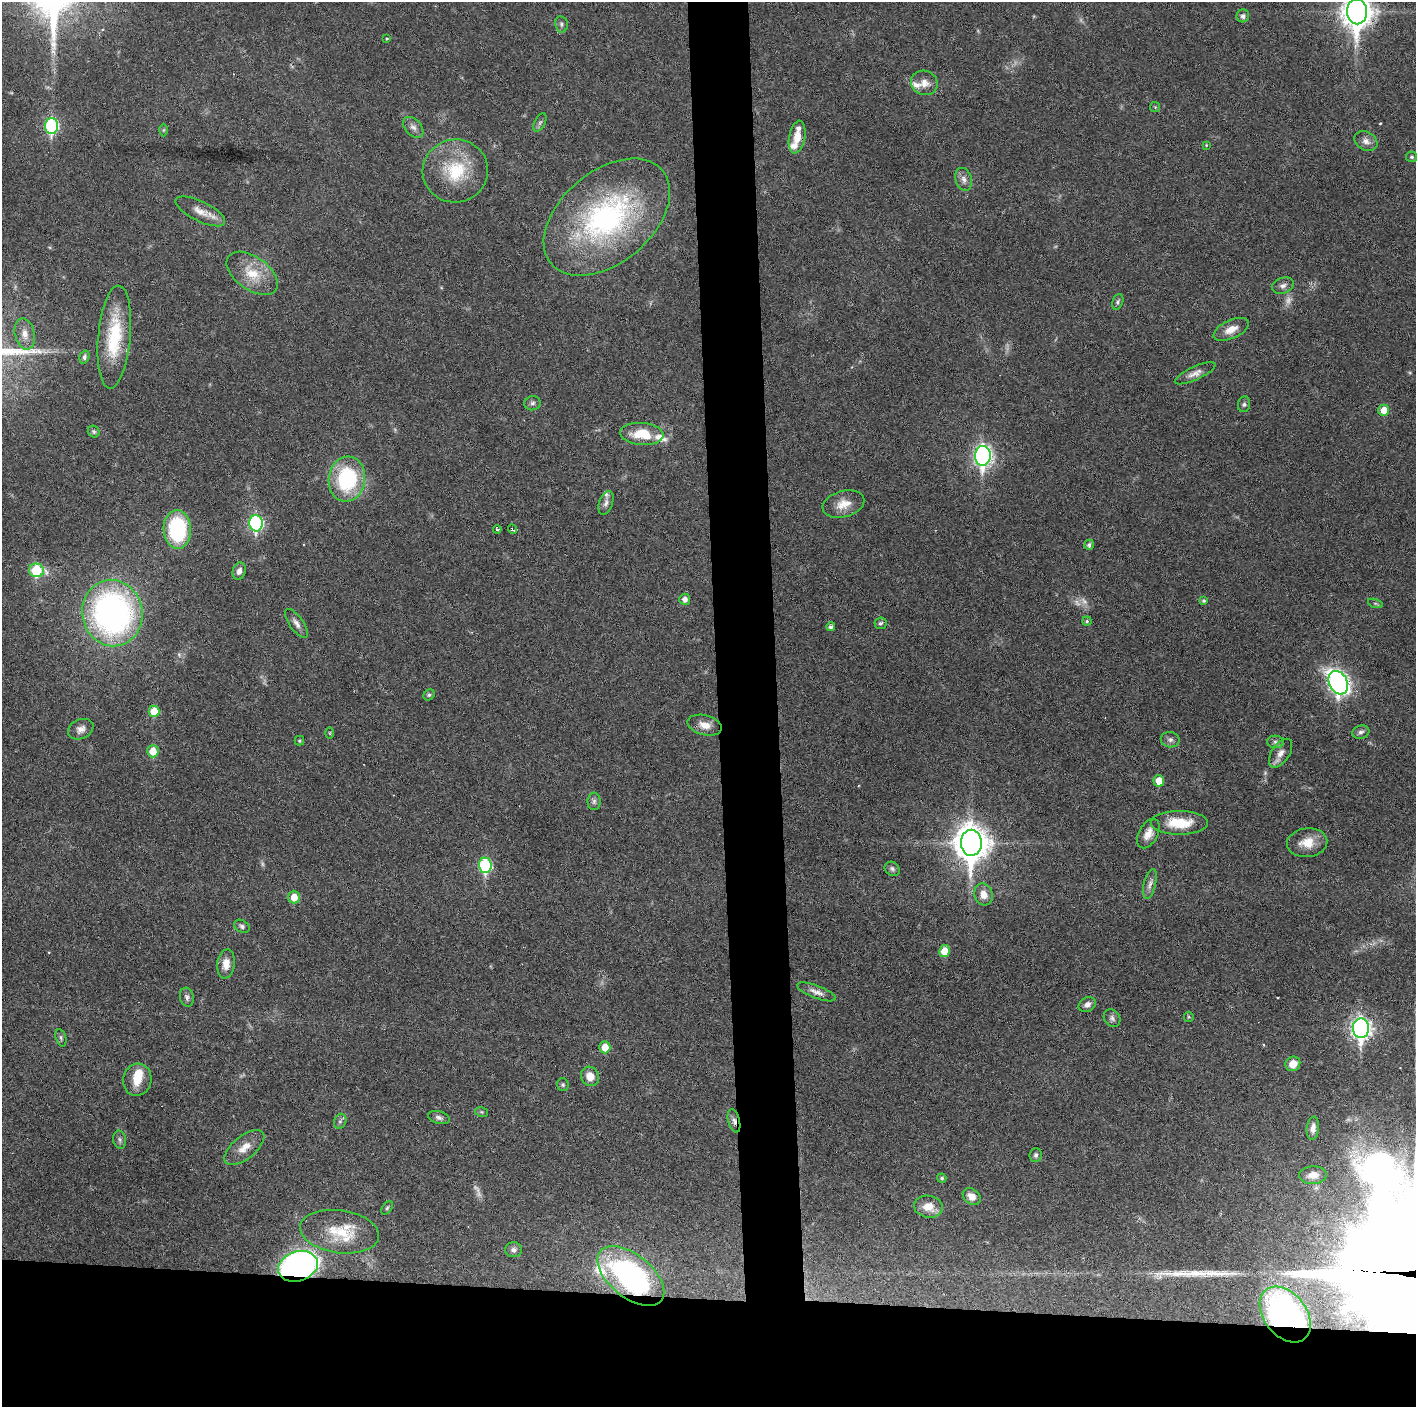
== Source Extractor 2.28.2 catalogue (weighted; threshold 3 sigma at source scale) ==
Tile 8 of 3 x 3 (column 2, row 3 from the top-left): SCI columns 1415-2828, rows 1-1405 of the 4242 x 4218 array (HDU 1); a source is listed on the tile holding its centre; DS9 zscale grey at full resolution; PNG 1418 x 1409 px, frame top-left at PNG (2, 2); each listed source drawn as its Kron ellipse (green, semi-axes under 4 px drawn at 4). Shown black and unused: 12% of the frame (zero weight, under 3 of 6 exposures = <1% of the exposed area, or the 3 px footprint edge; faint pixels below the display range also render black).
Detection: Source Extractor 2.28.2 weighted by HDU 2 'WHT'; one run over the whole footprint, this tile lists its part. Background 0.0253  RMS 0.002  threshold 0.00821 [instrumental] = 3 sigma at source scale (4.09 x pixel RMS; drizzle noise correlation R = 1.36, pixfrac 0.8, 0.05/0.05 arcsec/px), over >= 5 px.
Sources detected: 122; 7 too faint to see at this stretch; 1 inside a brighter object's white glare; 1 long thin detection or spike segment (spike, bleed or trail) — neither listed nor drawn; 7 inside a brighter listed object's ellipse — not listed separately; the other 106 listed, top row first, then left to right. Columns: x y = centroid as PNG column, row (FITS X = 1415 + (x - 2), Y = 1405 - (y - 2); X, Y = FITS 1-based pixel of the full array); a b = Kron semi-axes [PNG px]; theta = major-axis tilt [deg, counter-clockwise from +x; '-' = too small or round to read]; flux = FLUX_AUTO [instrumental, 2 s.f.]
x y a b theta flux
1357 12 13 10 -89 290
1243 16 6 6 - 0.62
561 24 8 6 -80 0.49
387 38 4 2 - 0.18
924 83 13 12 - 1.7
1155 107 5 5 - 0.22
540 122 10 5 63 0.49
52 126 8 6 89 24
413 127 12 8 -47 0.96
164 130 6 4 88 0.22
797 137 16 8 80 2.6
1366 141 12 9 -28 1.1
1206 145 4 3 - 0.16
1412 157 5 5 - 0.32
455 171 33 31 10 10
964 179 12 8 -72 1
200 211 27 10 -26 2.4
607 217 73 46 40 43
252 273 29 16 -35 4.9
1283 286 11 8 23 0.85
1118 302 8 5 69 0.38
1231 329 19 9 24 2.1
25 334 16 10 -77 1.6
114 337 52 16 85 11
84 357 7 5 73 0.55
1195 373 22 6 24 1.3
532 403 8 7 - 0.56
1244 404 8 6 81 0.43
1384 410 5 5 - 2.3
94 432 6 5 - 0.36
642 434 22 11 -4 5.5
983 456 10 7 87 74
347 479 23 18 82 17
606 503 12 6 71 0.8
843 504 21 13 16 2.7
256 523 8 7 - 29
177 529 19 14 -88 16
497 529 4 3 - 0.45
512 529 5 3 - 0.53
1089 545 5 4 - 0.51
36 570 7 7 - 12
239 571 9 6 71 0.97
685 599 5 5 - 0.97
1204 601 4 4 - 0.28
1375 603 8 3 -19 0.31
112 613 33 30 -78 66
1087 621 4 4 - 0.25
296 623 17 7 -55 1.1
881 623 6 5 - 0.37
831 627 4 4 - 0.57
1338 683 12 9 -63 72
429 695 6 5 - 0.32
154 711 5 5 - 4.3
705 725 17 10 -15 2
81 729 13 9 24 1.2
1361 732 8 6 16 0.61
329 733 5 3 - 0.19
1170 740 9 7 -12 0.68
299 741 5 4 - 0.32
1275 742 8 6 -3 0.57
153 751 6 6 - 2.8
1281 753 16 9 56 1.5
1159 781 6 5 - 2.5
594 801 9 6 89 0.57
1179 823 28 12 0 5.4
1148 834 16 9 61 1.8
971 843 13 10 -89 380
1307 843 20 14 5 3.3
485 865 7 6 - 19
892 869 8 6 -34 0.48
1150 884 15 6 76 0.94
983 894 11 9 -73 1.9
294 897 6 5 - 2.6
242 926 8 6 -31 0.5
944 951 6 5 - 3.1
226 964 14 8 83 2.1
816 992 20 6 -21 1.2
187 997 9 7 -76 0.62
1087 1004 9 7 27 0.99
1189 1017 5 5 - 0.24
1112 1018 9 7 -53 0.62
1361 1028 10 8 -90 94
61 1038 9 5 -74 0.42
605 1047 6 5 - 2.5
1293 1064 8 7 - 2
590 1076 10 9 - 2.1
137 1080 16 14 78 3.1
563 1085 6 5 - 0.31
482 1112 7 5 -12 0.29
439 1118 11 6 -16 0.67
340 1121 8 6 67 0.45
734 1121 12 5 -75 0.82
1313 1128 11 6 84 1.2
120 1140 9 6 -79 0.51
244 1147 24 11 39 2.5
1036 1155 7 6 - 0.49
1313 1175 14 9 3 1.8
942 1178 4 4 - 0.36
972 1197 10 7 -40 1.7
928 1207 14 11 -10 2.7
387 1208 7 5 54 0.32
339 1232 40 21 -8 7.9
513 1250 8 7 - 0.83
298 1266 20 14 17 73
631 1276 39 21 -39 42
1285 1314 31 21 -52 50
Overlapping masked pixels (flux is a lower limit): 4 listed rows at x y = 734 1121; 298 1266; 631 1276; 1285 1314
Isophote crosses this tile's border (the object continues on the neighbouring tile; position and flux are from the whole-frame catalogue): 1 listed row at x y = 1357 12